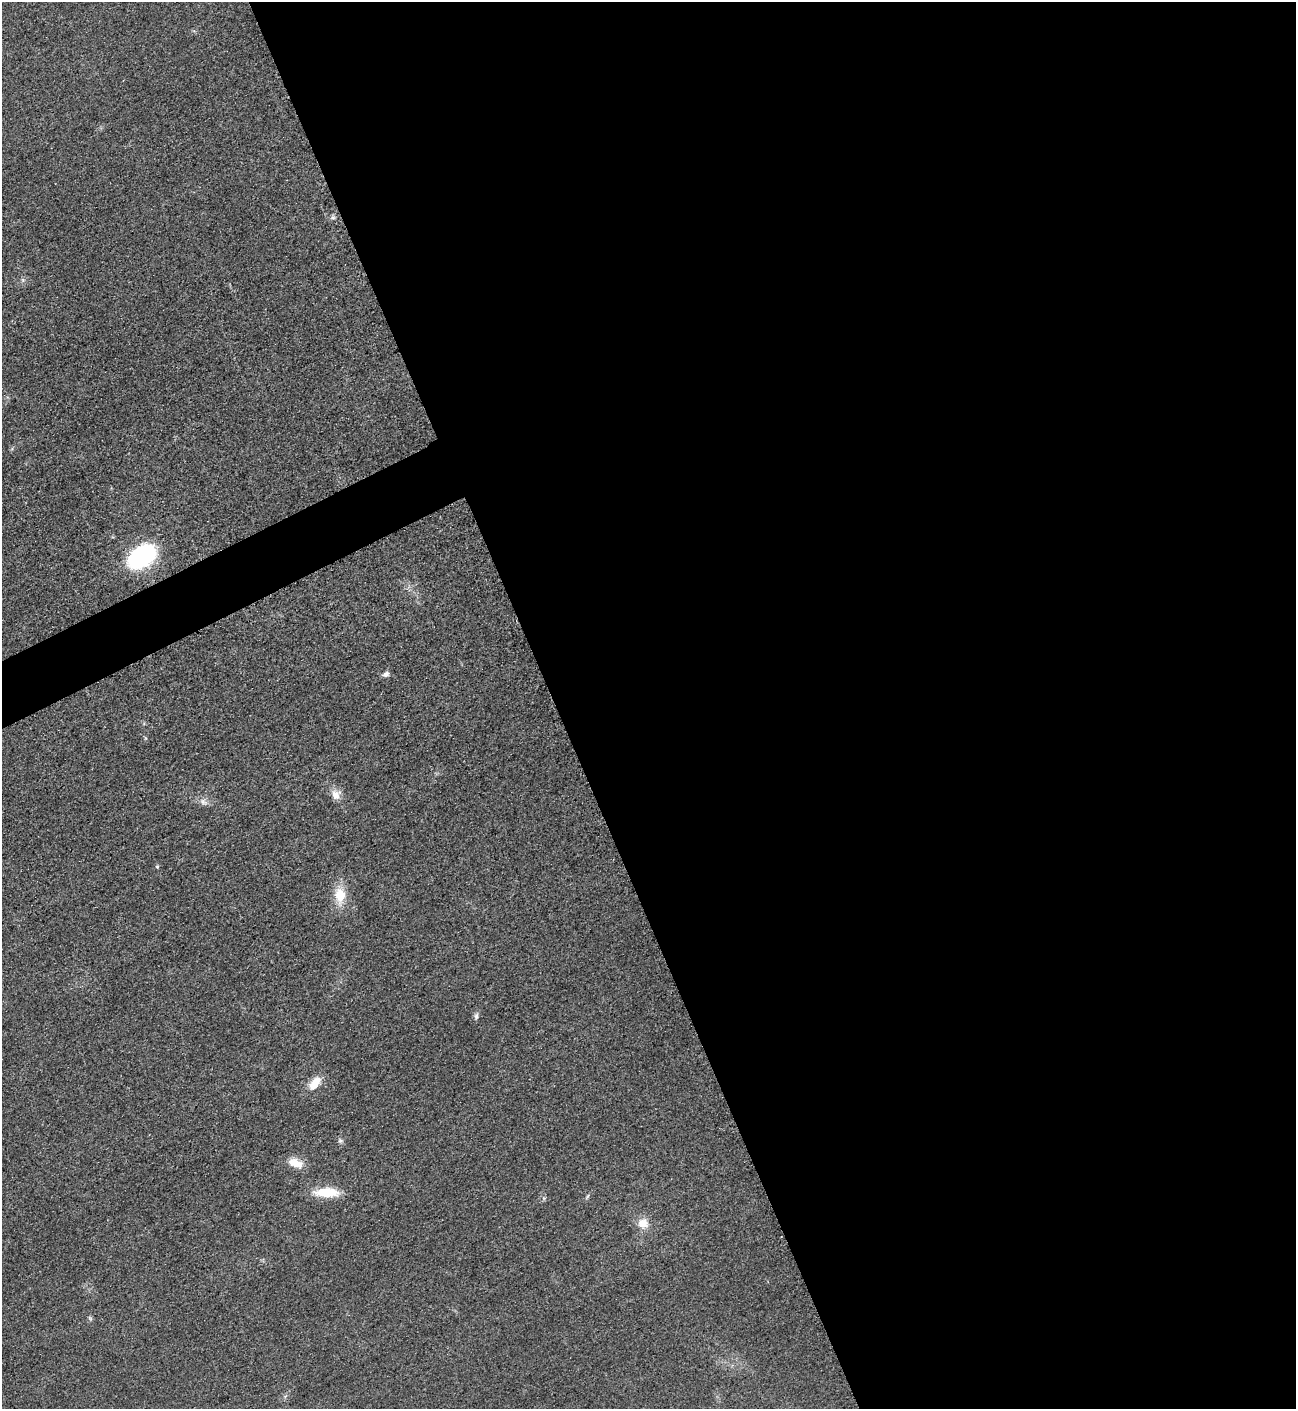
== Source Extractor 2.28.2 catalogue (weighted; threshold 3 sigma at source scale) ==
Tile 8 of 4 x 4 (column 4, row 2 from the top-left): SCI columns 4182-5475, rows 2827-4233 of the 5640 x 5651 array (HDU 1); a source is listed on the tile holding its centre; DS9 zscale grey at full resolution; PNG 1298 x 1411 px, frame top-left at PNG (2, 2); no overlay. Shown black and unused: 59% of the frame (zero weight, under 3 of 5 exposures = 1% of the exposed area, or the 3 px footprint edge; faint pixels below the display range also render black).
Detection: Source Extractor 2.28.2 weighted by HDU 2 'WHT'; one run over the whole footprint, this tile lists its part. Background 0.0189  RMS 0.005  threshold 0.0227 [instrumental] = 3 sigma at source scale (4.5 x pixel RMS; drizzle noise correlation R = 1.50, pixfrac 1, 0.05/0.05 arcsec/px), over >= 5 px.
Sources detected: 12; all 12 listed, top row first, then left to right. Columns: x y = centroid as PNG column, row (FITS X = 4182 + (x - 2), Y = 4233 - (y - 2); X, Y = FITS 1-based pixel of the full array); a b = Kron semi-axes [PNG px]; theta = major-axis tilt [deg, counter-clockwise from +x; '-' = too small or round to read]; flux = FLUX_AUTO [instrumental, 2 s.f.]
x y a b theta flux
142 556 20 13 34 83
386 674 9 6 22 1.8
336 795 13 12 - 4.3
203 802 9 5 -33 1.8
157 867 5 4 - 0.65
340 895 18 13 -86 11
476 1016 9 5 82 1.4
315 1083 21 10 54 7.2
340 1140 6 5 - 1
296 1163 20 11 -21 6.5
327 1192 29 11 0 13
643 1223 13 12 - 6.2